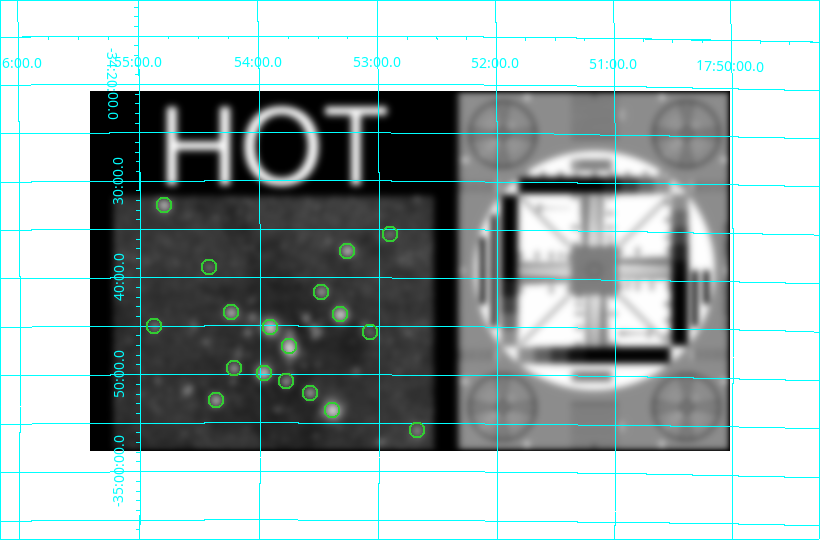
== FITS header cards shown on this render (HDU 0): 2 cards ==
NAXIS1  =                  640 / length of data axis 1
NAXIS2  =                  360 / length of data axis 2

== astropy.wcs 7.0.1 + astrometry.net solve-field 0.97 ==
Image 640 x 360 px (HDU 0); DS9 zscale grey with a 90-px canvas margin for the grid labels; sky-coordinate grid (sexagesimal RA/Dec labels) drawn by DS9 from the SOLVED WCS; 18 Tycho-2 reference stars matched to detected sources circled (green)
Header WCS: none
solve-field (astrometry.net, Tycho-2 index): SOLVED blind (the file carries no WCS)
Solved WCS: RA---TAN-SIP/DEC--TAN-SIP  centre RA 17:52:45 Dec -34:39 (268.19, -34.65 deg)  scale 6.24 arcsec/px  FOV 66.5' x 37.2'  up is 0 deg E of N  parity normal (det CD < 0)
(file carries no celestial WCS; the grid is the blind solution)
Tycho-2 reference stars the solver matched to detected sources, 18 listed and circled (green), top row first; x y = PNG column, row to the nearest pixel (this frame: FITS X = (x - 90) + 1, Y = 360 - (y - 91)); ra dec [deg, ICRS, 3 dp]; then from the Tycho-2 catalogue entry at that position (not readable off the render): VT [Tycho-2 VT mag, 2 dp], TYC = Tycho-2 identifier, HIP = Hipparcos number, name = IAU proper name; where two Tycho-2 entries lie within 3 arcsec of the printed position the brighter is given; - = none
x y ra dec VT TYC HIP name
164 205 268.700 -34.542 6.95 7386-1730-1 87698 -
390 234 268.227 -34.591 8.56 7386-533-1 - -
347 251 268.317 -34.621 6.91 7386-484-1 87560 -
209 267 268.605 -34.649 8.88 7386-848-1 - -
321 292 268.372 -34.692 7.51 7386-537-1 - -
231 312 268.560 -34.728 6.87 7386-897-1 87656 -
340 314 268.332 -34.731 6.11 7386-732-1 87567 -
154 326 268.720 -34.751 8.29 7386-1859-1 - -
270 327 268.478 -34.753 5.97 7386-562-1 87616 -
370 332 268.269 -34.761 8.65 7386-363-1 - -
289 346 268.440 -34.786 6.27 7386-92-1 - -
234 368 268.554 -34.823 7.43 7386-238-1 - -
264 373 268.492 -34.831 6.39 7386-635-1 87624 -
286 381 268.446 -34.846 7.68 7386-371-1 - -
310 393 268.395 -34.865 7.36 7386-306-1 - -
216 400 268.592 -34.878 6.98 7386-522-1 - -
332 410 268.348 -34.895 5.74 7386-659-1 87569 -
417 430 268.170 -34.929 8.14 7386-713-1 - -